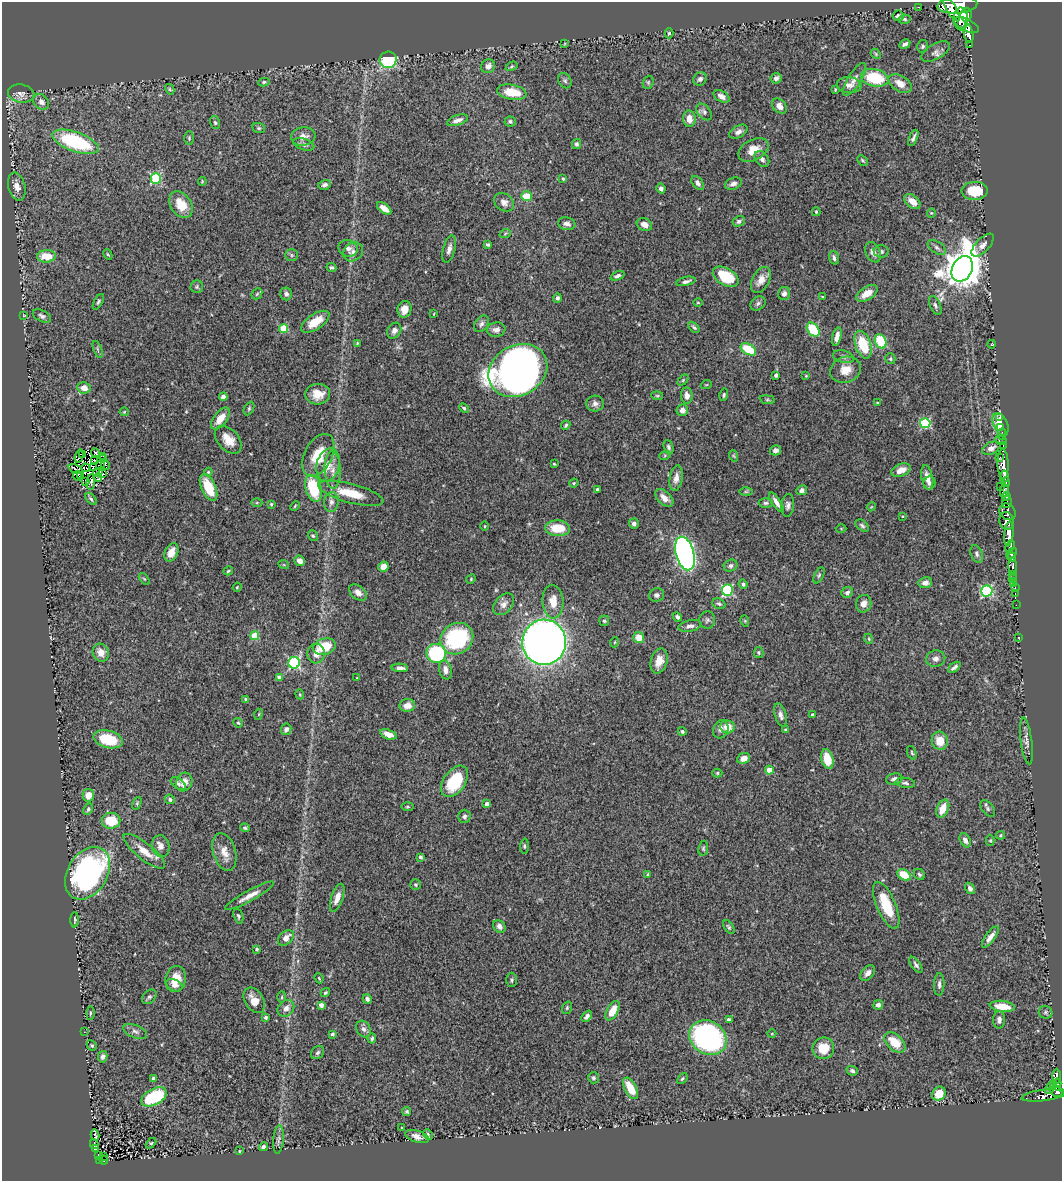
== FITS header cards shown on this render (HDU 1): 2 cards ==
NAXIS1  =                 1060
NAXIS2  =                 1179

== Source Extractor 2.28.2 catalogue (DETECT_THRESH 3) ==
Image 1060 x 1179 px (HDU 1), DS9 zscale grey, 1 PNG px = 1 image px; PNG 1064 x 1183 px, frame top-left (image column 1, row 1179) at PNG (2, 2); each listed source drawn as its Kron ellipse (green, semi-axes under 4 px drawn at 4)
Background 0.638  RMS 0.039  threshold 0.118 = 3 sigma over >= 5 px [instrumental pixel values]
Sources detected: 405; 5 with non-positive FLUX_AUTO (blend fragments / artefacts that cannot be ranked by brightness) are neither listed nor drawn; the other 400 listed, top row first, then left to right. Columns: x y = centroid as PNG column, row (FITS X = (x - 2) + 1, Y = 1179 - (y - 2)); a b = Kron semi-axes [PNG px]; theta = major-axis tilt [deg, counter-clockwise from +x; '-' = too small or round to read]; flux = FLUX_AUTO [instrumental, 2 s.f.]
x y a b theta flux
957 5 20 8 5 3600
918 7 3 2 - 4.8
951 9 13 5 -60 1500
966 15 7 5 83 1100
898 16 5 5 - 6
905 19 6 4 -2 3.7
961 19 11 7 -88 1800
967 25 13 6 -26 1600
669 33 5 4 - 4.5
968 33 10 4 -78 1700
565 44 4 2 - 2.6
905 44 6 3 31 7.2
970 45 4 3 - 70
923 46 6 5 - 5.9
936 52 16 7 29 12
876 54 6 4 -48 3.6
388 60 8 8 - 170
488 66 7 6 - 13
512 66 6 4 31 3.2
776 78 6 5 - 8.3
875 78 14 8 -13 130
700 79 7 6 - 9.3
854 79 19 6 58 19
565 81 8 6 -57 6
264 82 5 4 - 4.3
648 82 7 5 70 4.1
900 83 13 8 -32 24
849 85 12 8 -4 15
170 89 5 4 - 3.1
835 89 3 3 - 2.5
512 92 15 7 -10 61
21 93 13 9 -10 15
722 96 9 5 -28 13
41 102 9 7 -44 12
779 106 8 6 -48 19
704 112 9 6 -50 8.6
689 119 8 6 -87 22
457 120 11 5 18 15
510 121 5 5 - 5.8
215 123 6 5 - 4.3
259 128 6 5 - 4.4
738 132 10 6 29 12
303 136 12 9 9 21
189 138 7 4 -89 4.2
913 138 9 3 66 6.9
76 142 24 9 -19 270
304 144 11 5 -17 9.4
576 144 5 4 - 7.1
753 150 16 10 28 38
762 159 9 6 -52 10
862 160 6 3 -45 3.2
156 178 5 5 - 220
563 179 3 3 - 3.2
202 182 4 3 - 2.6
698 183 8 5 -51 8.7
733 184 8 6 22 11
324 185 6 4 14 7.7
17 186 14 8 -75 26
661 189 5 4 - 10
975 191 13 9 1 80
526 196 5 5 - 53
912 201 9 6 -41 23
504 202 11 8 -37 13
181 205 14 10 -57 54
384 208 8 4 -37 25
816 212 4 3 - 3.4
931 213 4 4 - 2.7
739 221 6 5 - 6.4
567 224 9 6 -12 12
644 224 8 6 -25 16
505 234 6 3 21 3.4
488 244 4 3 - 5.2
983 245 14 7 46 14
348 248 10 8 -20 12
937 248 10 5 -33 7.6
449 249 14 6 74 13
881 251 7 6 - 7.3
353 252 10 9 - 13
873 252 10 7 -64 16
108 254 5 4 - 3.5
291 255 6 5 - 4.9
46 256 9 6 3 57
834 258 7 4 -71 8.7
331 267 5 3 - 4.5
962 269 13 10 64 8300
617 276 7 4 23 7
726 277 14 8 -30 110
761 280 14 8 62 22
686 281 10 4 13 9.3
197 287 6 6 - 4.9
867 293 12 6 32 33
257 294 6 4 46 3.5
286 294 6 6 - 7.1
784 294 7 6 - 9.4
823 297 3 3 - 3.7
557 298 5 4 - 6.6
98 302 8 4 61 5.4
698 302 4 3 - 2.1
758 303 8 6 39 6.3
935 305 10 5 -65 7.6
404 309 8 7 - 25
434 314 3 2 - 2
24 315 4 2 - 1.8
42 316 10 5 -27 7.7
315 322 16 7 33 51
481 324 9 6 57 8.4
694 327 6 3 -45 5.1
284 328 4 4 - 91
496 330 9 7 8 12
813 330 8 5 -51 130
394 331 8 6 59 12
837 337 9 4 78 18
881 341 7 5 -64 110
357 343 3 3 - 2.4
992 344 4 3 - 1.6
863 345 14 7 -71 93
98 349 9 3 -69 3.5
748 349 8 5 -31 93
844 357 11 6 -13 9.5
890 359 5 5 - 4.4
518 370 31 25 30 1800
845 370 16 13 20 37
776 375 4 3 - 8.6
806 376 4 3 - 2.8
683 380 6 4 46 3.2
706 385 5 3 - 2.5
84 388 6 5 - 23
318 394 12 10 4 36
687 395 8 6 -84 14
724 395 6 4 76 4
657 396 6 4 -6 3.5
223 397 4 4 - 9.4
767 400 7 4 -8 3.5
877 403 3 3 - 2.8
595 404 9 8 - 11
249 408 7 5 64 4.8
464 408 5 4 - 4.2
682 410 6 5 - 14
124 412 4 4 - 2.8
1000 417 3 3 - 15
220 419 12 6 52 35
925 423 5 5 - 180
1000 424 12 7 -65 52
566 425 5 4 - 4.6
1001 428 4 3 - 16
1002 434 5 2 - 19
228 440 16 10 -48 35
1001 441 6 2 -18 29
1003 445 3 2 - 27
668 447 7 4 -70 5.5
991 448 10 6 24 12
776 450 5 5 - 9
96 453 4 3 - 3.7
83 454 4 3 - 1.2
318 455 23 13 62 73
665 455 6 3 19 3.3
79 456 7 3 75 5.5
103 456 2 2 - 0.39
734 456 6 3 -70 2.9
1000 457 3 2 - 81
104 459 3 2 - 1.7
94 460 3 2 - 4.1
554 464 3 2 - 2.6
1003 464 15 5 -88 1200
105 465 5 4 - 3.8
328 465 17 11 75 35
100 466 4 3 - 0.44
86 468 4 2 - 0.64
93 468 3 2 - 1.2
76 469 7 2 -22 4
333 470 18 8 -87 24
901 470 10 6 21 25
98 472 5 2 - 3.5
208 472 4 4 - 3
102 474 3 2 - 5.4
78 476 4 2 - 1.3
80 476 3 2 - 3.5
1004 476 6 3 84 1100
98 478 4 3 - 1.3
676 478 13 6 81 18
927 478 13 5 -78 19
85 481 3 2 - 2.5
91 482 8 3 87 12
1005 482 5 3 - 440
574 483 5 4 - 3.2
929 483 6 6 - 7.4
1000 486 2 2 - 58
208 487 14 7 -65 85
313 488 13 8 -75 130
597 489 4 3 - 3.7
802 490 5 5 - 8.5
1004 491 6 4 78 420
746 492 6 4 0 3.9
351 493 33 9 -15 72
1006 496 4 3 - 170
664 498 11 6 -43 24
91 499 7 4 -50 4.6
331 502 10 7 79 12
776 502 11 4 -56 15
1007 502 6 5 - 480
257 503 5 3 - 3.2
766 503 7 4 0 5.2
271 504 3 3 - 3.4
788 505 11 6 84 9.2
295 506 5 3 - 2.6
871 507 4 3 - 2.2
1008 512 9 7 -47 610
903 516 2 2 - 1.6
1007 521 9 7 -79 1200
634 524 5 5 - 10
485 526 5 3 - 2.7
862 526 7 5 -39 5.5
558 528 12 8 -4 64
841 529 5 3 - 2.4
1009 534 12 4 84 2500
313 536 6 4 -54 4
1010 546 6 3 66 520
171 552 9 6 66 26
685 553 17 9 -75 1100
1011 553 6 4 45 750
977 554 9 5 -69 6.9
1012 557 4 3 - 440
300 561 5 5 - 17
284 565 5 3 - 2.2
730 566 7 6 - 7
1013 566 8 4 -88 210
383 567 5 5 - 25
228 571 5 3 - 3.4
1013 574 3 3 - 140
819 575 8 4 63 4.7
144 579 7 3 -52 3.7
471 579 5 4 - 2.7
1012 579 2 2 - 14
925 583 7 5 9 16
743 584 5 4 - 5.1
1014 584 3 3 - 43
237 587 5 4 - 2.9
1015 587 3 2 - 22
727 590 5 5 - 260
987 591 5 5 - 310
358 592 10 6 -37 14
847 592 6 5 - 9.3
1015 593 3 2 - 11
657 595 7 6 - 6.9
553 602 17 10 -85 38
504 604 12 8 49 17
719 604 7 5 -23 5.1
864 604 9 7 72 18
1016 605 2 2 - 7.9
677 617 5 4 - 7.6
707 620 8 8 - 8.5
604 621 5 5 - 4.7
745 621 6 3 -73 2.5
690 626 11 5 12 11
255 636 4 4 - 90
639 638 5 5 - 41
1019 638 3 2 - 2.6
457 639 17 15 35 270
869 639 5 3 - 2.6
544 642 22 22 - 2800
615 642 5 3 - 2.2
324 647 11 8 15 73
759 652 5 4 - 4.1
101 653 9 8 - 22
436 653 10 9 - 230
316 654 10 9 - 21
936 659 10 8 13 13
659 661 13 8 75 29
294 663 6 5 - 340
954 667 7 3 39 6.9
400 668 8 4 -3 10
445 670 10 6 -76 15
279 677 4 4 - 8.7
357 678 2 2 - 2.1
300 694 5 4 - 3
246 700 4 3 - 5.1
407 705 8 6 5 22
259 714 5 3 - 2.2
781 715 12 5 -74 10
812 715 3 3 - 5.8
238 723 5 4 - 3.5
727 727 7 6 - 31
286 729 6 5 - 10
721 729 9 7 68 12
785 730 4 3 - 3.3
682 731 4 4 - 5.1
388 734 8 5 -19 20
108 739 15 8 -15 98
940 741 9 8 - 40
1026 741 23 5 -82 14
912 753 7 4 -70 3.8
744 758 6 5 - 16
827 759 10 6 -75 55
769 770 4 4 - 44
717 773 5 4 - 3.5
894 779 8 6 11 9.9
454 781 18 11 55 130
184 782 9 8 - 29
178 783 8 5 -35 6.8
905 783 10 5 -8 6.4
88 795 6 5 - 29
170 799 5 4 - 6.4
137 803 6 4 66 3.6
487 804 4 4 - 15
407 807 6 3 0 3.3
988 808 9 5 -54 6.3
88 809 6 4 64 5.2
943 809 9 6 65 37
464 816 7 6 - 8.5
111 821 9 8 - 78
245 828 5 4 - 4.2
1000 835 4 4 - 3.1
965 840 7 5 -60 12
990 841 5 4 - 2.9
161 846 11 8 -77 16
524 846 7 4 87 4.3
703 848 7 4 81 4.6
144 851 26 8 -39 39
224 852 19 11 -73 28
420 857 3 3 - 6.5
88 873 28 20 58 650
648 874 4 3 - 2.7
919 874 6 5 - 4.9
904 875 7 5 -33 67
416 885 5 5 - 4.1
970 888 6 4 -55 8.2
250 896 28 5 29 25
337 898 14 6 71 23
886 905 25 9 -67 96
238 916 7 5 -71 4.9
75 920 7 3 89 3.7
499 926 7 5 -48 10
729 927 8 4 -56 4.7
990 937 12 4 54 18
286 938 9 6 43 19
257 949 4 3 - 3.3
916 965 9 4 -54 8
868 973 9 6 48 13
319 978 5 3 - 2.8
176 979 13 10 79 39
512 980 7 5 90 5.3
939 984 11 5 89 8.8
174 985 8 5 -23 11
325 993 5 4 - 3.7
149 997 8 6 43 6.8
282 997 6 3 88 3
367 999 5 4 - 7.7
254 1000 14 9 -59 29
321 1005 4 4 - 15
878 1005 5 4 - 11
1002 1006 12 5 -7 49
286 1008 9 7 43 15
567 1008 6 4 70 4.6
612 1011 10 5 62 44
1046 1012 7 6 - 5.1
90 1013 6 3 89 3.1
587 1016 6 4 48 9.8
266 1017 4 4 - 4.8
729 1020 4 4 - 8.4
999 1020 8 6 89 11
363 1029 8 6 -61 9.7
135 1031 12 6 -21 11
84 1032 3 2 - 4
332 1034 4 3 - 3.9
772 1034 4 3 - 1.9
708 1038 19 16 -33 590
372 1039 5 4 - 5.3
895 1042 12 7 -43 53
92 1045 5 4 - 3.8
823 1048 11 11 - 48
317 1053 7 5 44 5.8
103 1057 6 4 77 8
852 1071 6 4 -19 6.8
1057 1076 7 3 90 120
154 1078 4 3 - 8.9
593 1078 5 5 - 5.5
682 1078 6 4 49 4
1057 1083 4 4 - 150
1054 1085 3 3 - 55
631 1088 12 5 -62 61
1050 1088 6 4 62 210
1057 1092 8 5 -19 500
939 1094 7 6 - 48
1042 1096 21 5 7 250
154 1097 14 8 29 140
407 1112 4 4 - 4.5
402 1128 3 3 - 2.9
428 1134 5 3 - 3.7
95 1135 5 2 - 2.6
417 1136 12 6 -17 16
279 1139 14 5 85 9.8
151 1143 6 4 43 3.5
94 1144 5 3 - 7.2
263 1147 5 3 - 6.1
96 1149 3 2 - 9
239 1151 3 2 - 1.8
98 1155 4 2 - 1.7
104 1156 3 2 - 17
104 1160 4 2 - 0.93
99 1161 3 3 - 7.7
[5 non-positive-flux detections neither listed nor drawn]